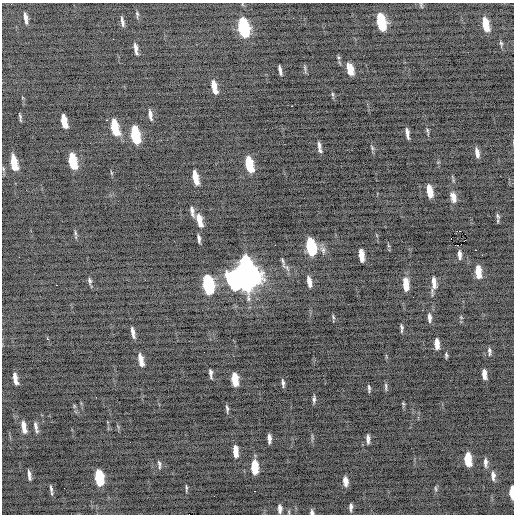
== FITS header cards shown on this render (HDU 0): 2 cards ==
NAXIS1  =                  512 / Axis length
NAXIS2  =                  512 / Axis length

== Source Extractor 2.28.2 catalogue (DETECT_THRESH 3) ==
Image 512 x 512 px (HDU 0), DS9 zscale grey, 1 PNG px = 1 image px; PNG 516 x 516 px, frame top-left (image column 1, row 512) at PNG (2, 3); no overlay
Background -0.523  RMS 0.82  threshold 2.45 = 3 sigma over >= 5 px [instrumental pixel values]
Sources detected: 105; all 105 listed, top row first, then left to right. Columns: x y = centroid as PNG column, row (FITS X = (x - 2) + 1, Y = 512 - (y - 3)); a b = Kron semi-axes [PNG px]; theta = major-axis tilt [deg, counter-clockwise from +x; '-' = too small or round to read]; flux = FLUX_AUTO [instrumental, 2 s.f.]
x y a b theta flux
421 5 8 3 -62 64
137 14 9 4 -87 91
26 18 10 3 -81 280
122 22 10 3 -78 180
381 22 13 6 -77 3100
486 24 12 5 -77 1200
243 27 14 6 -78 6500
113 39 2 2 - 150
501 43 6 5 - 82
136 48 11 4 -79 280
338 57 6 4 -71 77
305 68 13 3 -84 99
350 69 12 7 -72 670
280 70 9 3 -80 200
214 87 12 4 -77 720
332 94 6 4 -88 83
292 106 2 2 - 280
150 115 11 4 -80 250
20 117 8 2 -81 94
107 120 3 2 - 68
64 121 12 5 -78 990
115 127 13 6 -77 2000
428 131 12 3 -78 100
407 133 10 3 -80 270
135 135 13 6 -79 3700
319 145 9 5 -77 170
372 148 9 4 -63 100
320 150 7 5 -46 120
477 153 10 4 -80 310
73 161 13 6 -79 2500
14 163 13 5 -79 1300
249 164 13 6 -77 2200
195 177 12 5 -78 930
429 191 11 5 -81 920
453 195 11 8 -72 330
454 200 7 5 78 140
192 211 11 4 -80 230
497 216 9 5 -66 120
199 220 14 5 -76 720
460 231 2 2 - 540
75 233 8 4 -82 95
199 239 9 3 -80 170
451 239 3 2 - 500
465 240 2 2 - 46
275 245 2 2 - 120
458 245 5 2 - 1900
311 247 13 6 -79 4700
323 250 12 7 -74 240
475 250 2 2 - 260
361 255 11 4 -82 700
459 255 9 4 -87 230
283 262 19 5 -73 190
478 272 11 5 -86 940
246 276 16 13 -84 65000
90 281 8 5 -76 140
433 281 11 6 -86 310
309 282 11 4 -80 450
406 284 12 5 -85 990
56 285 2 2 - 300
208 285 13 6 -79 6700
434 285 21 5 76 360
333 317 7 3 -68 79
461 317 6 4 -56 68
429 318 11 5 -88 250
401 327 8 5 -73 130
133 332 12 4 -77 280
47 339 2 2 - 340
437 344 10 4 -87 520
489 351 11 4 -87 150
446 355 6 3 -89 95
141 360 12 4 -78 570
211 374 9 3 -83 170
484 374 9 4 -84 400
15 378 11 4 -79 420
235 379 11 5 -83 1300
283 383 7 3 -81 140
386 387 12 3 -88 110
369 388 8 3 -88 110
96 397 2 2 - 170
314 399 10 4 86 140
403 404 5 4 - 61
227 408 7 2 -83 110
24 427 15 5 -78 460
36 427 13 4 -79 220
269 438 9 4 -87 280
368 439 10 4 -87 220
235 451 10 4 -86 700
468 459 11 5 -84 1400
485 462 10 4 -89 210
159 464 10 3 -82 120
254 467 11 5 -88 1500
29 475 11 4 -82 220
493 476 11 5 -85 240
99 478 12 6 -82 3000
345 481 8 4 -83 350
51 488 12 4 -78 150
64 488 2 2 - 59
186 488 9 3 88 87
436 489 8 4 -88 90
255 491 2 2 - 100
512 492 10 4 -88 900
351 507 7 3 88 160
280 508 9 4 -89 250
289 512 6 3 -72 62
312 512 6 4 -81 140
At the frame edge (FLAGS 8, measured only in part): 2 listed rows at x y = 512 492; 312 512